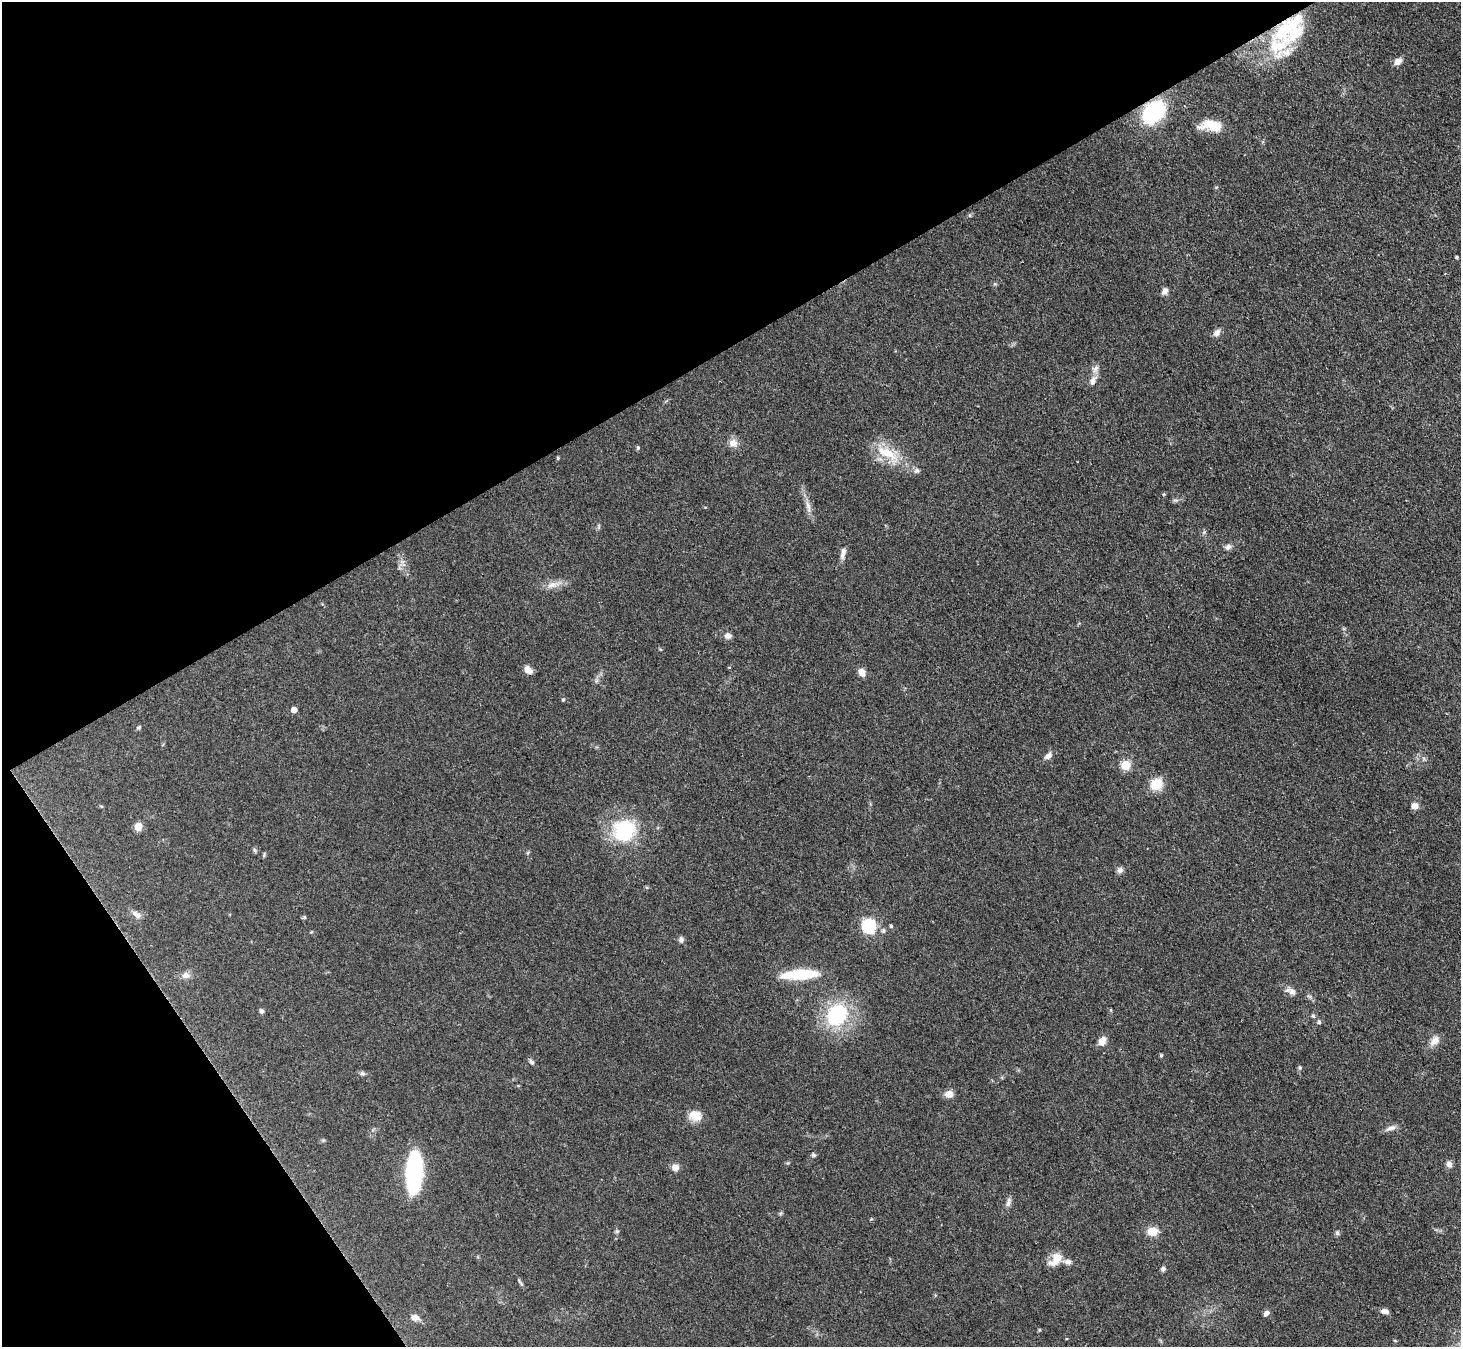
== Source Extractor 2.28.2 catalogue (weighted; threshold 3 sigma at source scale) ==
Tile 5 of 4 x 4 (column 1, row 2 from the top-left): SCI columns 3-1461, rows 2985-4329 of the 5841 x 5833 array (HDU 1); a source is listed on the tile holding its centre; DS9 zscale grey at full resolution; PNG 1463 x 1349 px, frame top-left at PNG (2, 2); no overlay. Shown black and unused: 32% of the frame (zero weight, under 3 of 4 exposures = <1% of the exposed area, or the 3 px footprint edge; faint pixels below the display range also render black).
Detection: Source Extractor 2.28.2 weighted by HDU 2 'WHT'; one run over the whole footprint, this tile lists its part. Background 0.0668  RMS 0.0054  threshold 0.0244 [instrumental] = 3 sigma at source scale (4.5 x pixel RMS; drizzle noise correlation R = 1.50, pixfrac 1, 0.05/0.05 arcsec/px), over >= 5 px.
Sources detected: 70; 5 inside a brighter listed object's ellipse — not listed separately; the other 65 listed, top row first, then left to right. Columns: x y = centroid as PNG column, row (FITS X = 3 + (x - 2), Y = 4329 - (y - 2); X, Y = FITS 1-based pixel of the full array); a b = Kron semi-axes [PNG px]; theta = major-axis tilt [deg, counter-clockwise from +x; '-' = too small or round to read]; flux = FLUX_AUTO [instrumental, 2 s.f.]
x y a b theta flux
1287 27 63 17 39 37
1398 61 9 6 37 3.6
1153 112 21 16 45 50
1211 125 25 11 -6 13
1456 257 4 3 - 0.68
1165 291 9 7 58 2.2
1217 333 9 7 49 2.7
1093 381 13 8 66 3.3
733 443 11 10 - 4.1
638 448 6 4 70 0.69
887 453 35 13 -28 16
558 458 4 4 - 0.63
808 506 18 6 -79 3.7
1228 547 9 6 31 2
843 553 16 6 79 2.9
552 585 15 9 6 4.6
728 636 8 7 - 2.4
528 670 10 7 -43 3.8
861 672 9 6 -66 4.2
563 700 5 4 - 0.77
294 710 5 4 - 4.5
138 727 6 4 33 0.81
1048 756 9 6 39 2.8
1125 765 5 5 - 24
1156 784 13 12 - 10
1414 806 8 7 - 3.3
138 826 5 5 - 12
624 831 26 25 - 36
255 850 6 5 - 0.93
1120 870 9 8 - 1.8
136 914 15 7 -37 2.8
304 917 5 5 - 0.68
869 926 6 6 - 100
891 926 4 3 - 0.96
681 940 7 7 - 1.5
800 974 41 10 3 22
186 975 10 8 8 3
1292 992 11 8 -31 2.9
261 1011 6 5 - 1.4
837 1015 20 16 55 46
1313 1016 5 4 - 0.72
1319 1022 5 5 - 0.84
1102 1041 12 8 57 3.7
1435 1041 15 9 44 4.3
1161 1056 4 3 - 0.77
531 1062 7 5 -60 1.4
362 1073 7 6 - 1.2
949 1094 9 7 8 4.6
695 1116 16 13 -17 6.6
1391 1128 14 6 17 2.7
813 1155 5 5 - 0.95
1449 1164 8 7 - 2.4
675 1167 7 7 - 4
414 1172 37 12 87 78
1008 1202 13 6 74 2.2
781 1213 6 4 70 0.74
1152 1231 12 9 4 7.2
1337 1233 7 5 -87 1
1056 1259 20 11 46 7.5
1163 1269 7 5 73 1.3
520 1282 14 2 -54 1
1385 1311 8 5 -6 2.6
1266 1313 8 6 44 1.9
414 1317 10 7 -15 3.5
1395 1341 5 3 - 0.45
Overlapping masked pixels (flux is a lower limit): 2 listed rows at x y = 1287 27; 1153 112